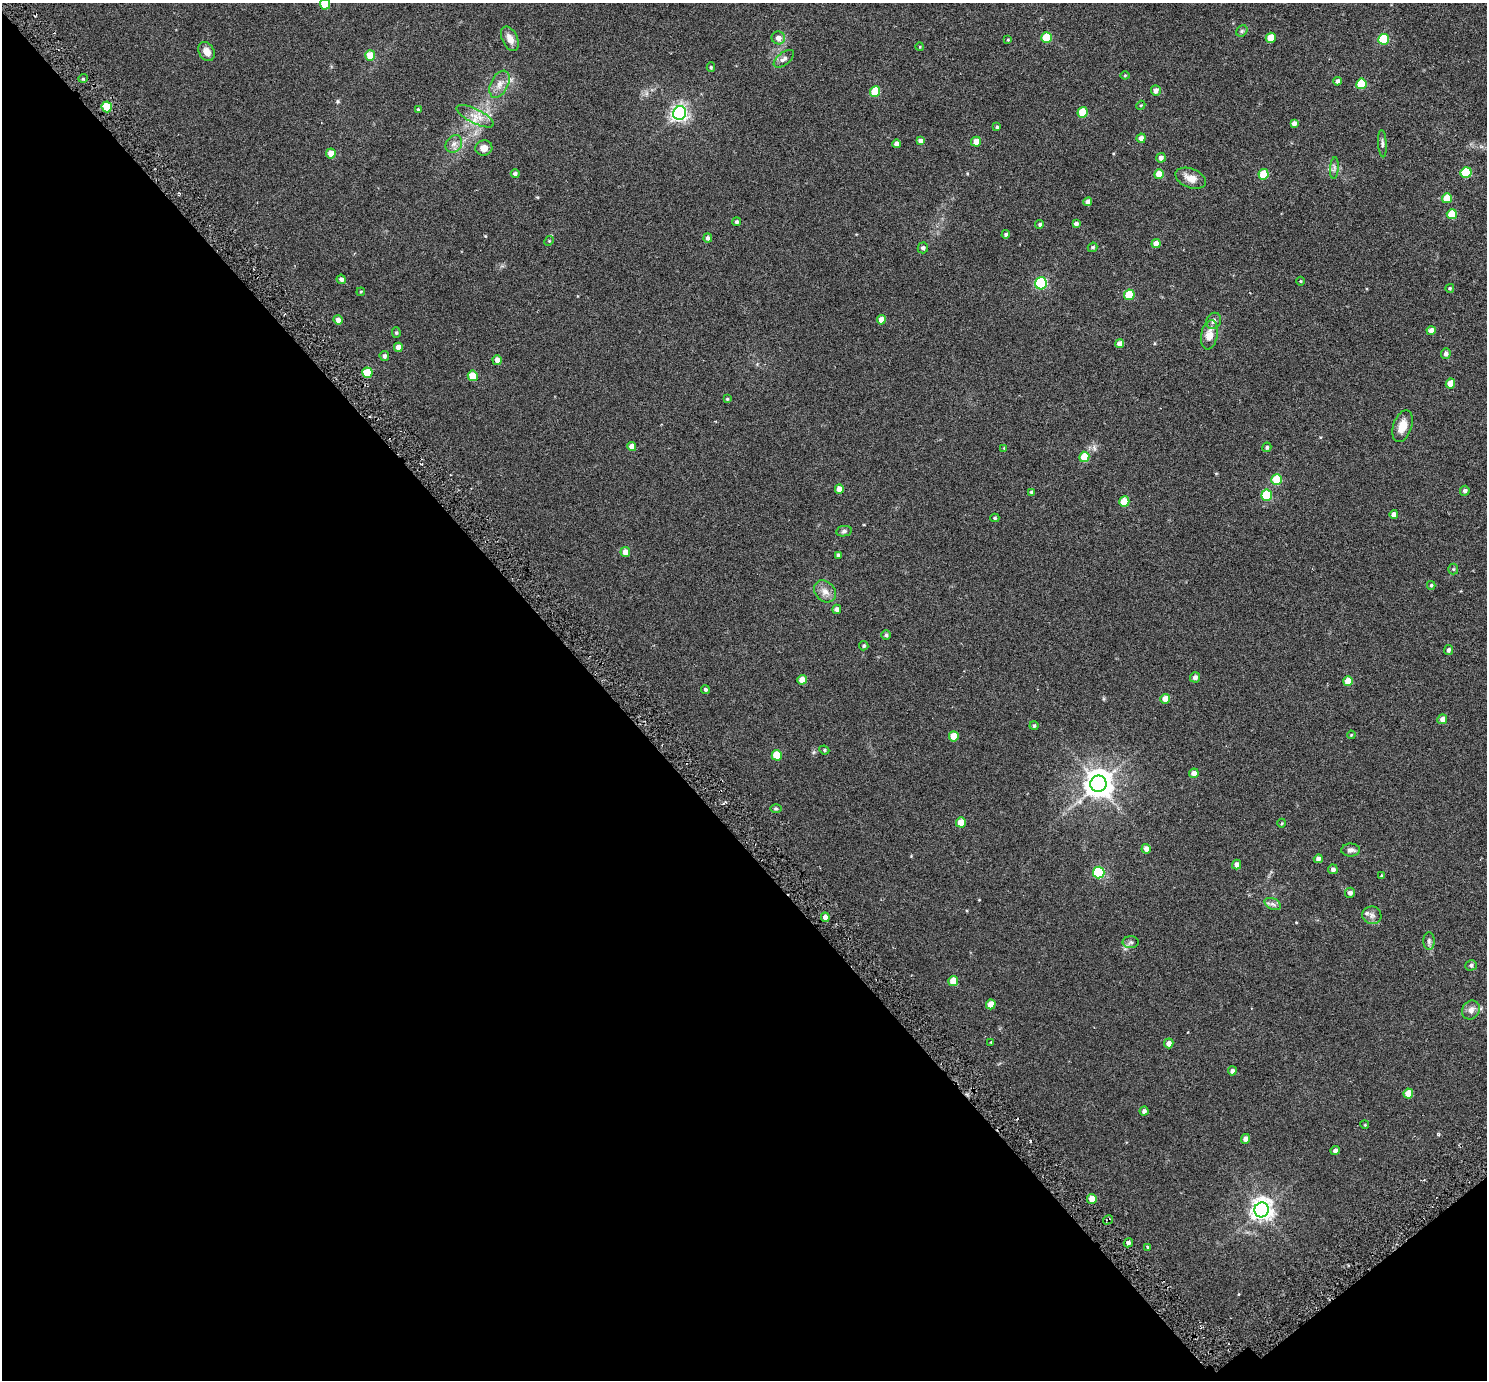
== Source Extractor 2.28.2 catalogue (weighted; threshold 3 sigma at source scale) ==
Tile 14 of 4 x 4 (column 2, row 4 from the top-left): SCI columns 1552-3036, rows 211-1588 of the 6069 x 6069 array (HDU 1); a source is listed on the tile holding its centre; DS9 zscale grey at full resolution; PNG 1489 x 1382 px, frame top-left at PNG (2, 3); each listed source drawn as its Kron ellipse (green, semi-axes under 4 px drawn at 4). Shown black and unused: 42% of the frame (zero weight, under 3 of 6 exposures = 3% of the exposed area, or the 3 px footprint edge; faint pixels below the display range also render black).
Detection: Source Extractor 2.28.2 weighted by HDU 2 'WHT'; one run over the whole footprint, this tile lists its part. Background 0.0263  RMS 0.0071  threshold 0.029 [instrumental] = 3 sigma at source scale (4.09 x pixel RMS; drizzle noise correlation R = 1.36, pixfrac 0.8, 0.05/0.05 arcsec/px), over >= 5 px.
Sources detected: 145; all 145 listed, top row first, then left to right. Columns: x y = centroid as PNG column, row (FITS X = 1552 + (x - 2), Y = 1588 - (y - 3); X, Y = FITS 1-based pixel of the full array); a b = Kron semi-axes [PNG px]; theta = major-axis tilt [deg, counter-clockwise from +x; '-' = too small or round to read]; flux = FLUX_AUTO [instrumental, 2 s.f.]
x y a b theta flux
325 4 5 5 - 15
1242 31 6 5 - 0.99
778 38 7 6 - 3.3
1046 38 5 5 - 20
1271 38 5 5 - 11
510 39 13 7 -64 4.7
1384 39 5 5 - 29
1008 40 4 3 - 0.55
920 47 4 3 - 0.44
206 51 10 7 -62 4.3
370 56 5 5 - 9.9
784 59 12 6 38 2.6
711 67 5 4 - 0.78
1125 75 4 4 - 0.59
83 78 5 3 - 0.88
1337 81 4 4 - 1.8
500 84 14 8 63 4.7
1361 84 5 5 - 21
1156 91 5 5 - 3
875 92 5 5 - 18
1141 105 5 3 - 0.54
107 107 5 5 - 17
418 110 4 3 - 0.78
1083 112 5 5 - 17
680 113 7 6 - 220
475 116 20 7 -27 6.3
1294 123 4 4 - 2.3
997 127 4 4 - 1
1141 138 5 4 - 4
920 141 4 4 - 2.3
976 142 5 4 - 5
454 144 9 7 53 2.9
896 144 4 4 - 2.7
1382 144 14 4 -86 1.7
484 148 8 7 - 4
331 153 5 5 - 6.2
1161 158 5 4 - 2.7
1334 168 11 4 86 1.6
1466 172 5 5 - 30
515 174 4 4 - 1.5
1159 174 5 4 - 9.6
1264 174 5 5 - 18
1191 178 16 9 -21 5.8
1447 198 5 5 - 11
1088 202 4 4 - 3.7
1452 214 5 5 - 14
737 222 4 4 - 1.3
1040 224 4 4 - 1.2
1076 224 4 4 - 1.9
1006 234 4 4 - 1.2
708 238 4 4 - 1.6
549 241 5 4 - 0.59
1156 244 5 4 - 6
1093 247 5 4 - 0.92
923 248 5 5 - 1.6
341 279 5 4 - 2
1301 281 4 3 - 0.48
1041 283 6 6 - 68
1450 288 4 4 - 0.75
361 292 4 3 - 0.54
1129 295 5 5 - 19
338 320 5 4 - 3.2
881 320 5 4 - 5.1
1214 321 8 7 - 2.1
1431 331 4 4 - 3.9
396 333 5 4 - 0.8
1209 335 15 8 79 6.3
1119 344 4 4 - 4
398 347 4 4 - 3.8
1446 354 5 5 - 2
384 356 5 4 - 1.5
497 360 5 4 - 3.8
367 373 5 5 - 15
473 376 5 5 - 12
1450 383 5 4 - 8.5
727 399 4 4 - 0.65
1402 426 16 9 71 6.7
632 446 4 4 - 4.9
1267 447 5 4 - 1.1
1004 448 3 3 - 0.45
1084 457 5 5 - 12
1277 480 5 5 - 20
839 489 5 4 - 5.7
1465 491 5 5 - 1.7
1031 492 4 4 - 0.82
1267 495 5 5 - 32
1124 502 5 5 - 14
1394 514 4 4 - 3
995 518 4 4 - 0.86
844 531 8 5 10 1.3
625 552 5 5 - 5.2
838 555 4 3 - 1.2
1453 569 5 5 - 0.8
1431 585 4 4 - 0.8
825 591 12 9 -42 4.3
837 609 4 4 - 2.2
886 635 5 5 - 1
864 646 5 4 - 0.98
1448 650 5 4 - 1.5
1195 677 5 5 - 2.5
802 680 5 4 - 5.4
1348 681 5 4 - 11
705 689 4 4 - 1
1165 699 5 5 - 6.4
1442 719 5 4 - 3.3
1034 726 4 4 - 1
1351 735 4 3 - 0.51
954 736 5 5 - 12
824 750 5 4 - 0.77
777 755 5 5 - 16
1194 773 5 4 - 3.9
1098 784 8 8 - 780
776 809 6 4 -1 0.74
961 822 5 5 - 9.9
1282 823 4 3 - 0.48
1146 849 5 4 - 3.3
1351 850 9 6 1 2.2
1318 859 4 4 - 2.8
1237 864 5 4 - 3
1333 869 5 5 - 2.2
1099 872 6 5 - 50
1382 876 3 3 - 0.82
1350 893 5 5 - 2.4
1273 904 9 5 -25 1.9
1372 915 9 8 - 2.9
825 917 4 4 - 3.1
1429 941 9 6 -90 1.5
1131 942 8 6 -1 1.6
1471 965 6 5 - 1.4
953 981 5 5 - 9.2
991 1004 5 4 - 7.8
1471 1010 10 8 59 3.5
991 1042 4 3 - 0.47
1169 1043 5 4 - 3
1232 1071 4 4 - 2
1408 1093 5 4 - 11
1144 1111 4 4 - 1.8
1365 1125 4 3 - 0.5
1245 1139 5 4 - 2.8
1335 1150 4 4 - 1.8
1092 1199 5 4 - 7.6
1262 1210 7 7 - 400
1108 1220 5 3 - 0.85
1128 1243 5 4 - 1.5
1148 1247 4 3 - 0.69
Overlapping masked pixels (flux is a lower limit): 1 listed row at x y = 1108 1220
Isophote crosses this tile's border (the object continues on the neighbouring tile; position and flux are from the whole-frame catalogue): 1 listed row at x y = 325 4